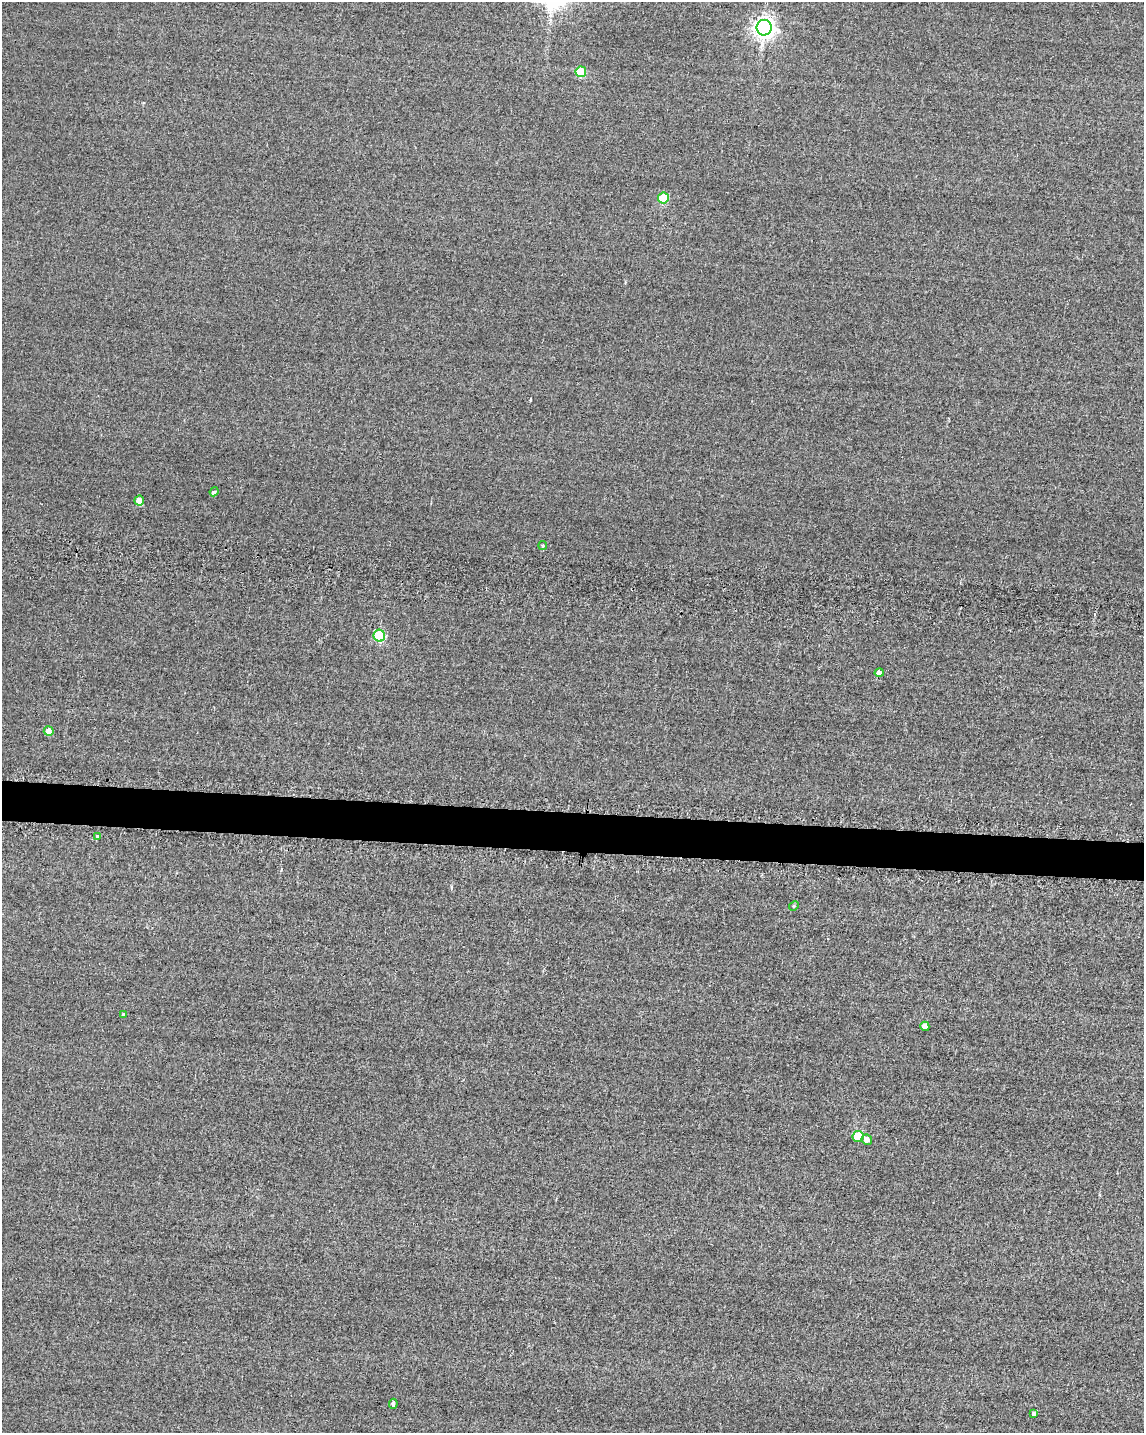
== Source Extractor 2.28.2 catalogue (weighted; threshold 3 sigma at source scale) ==
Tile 7 of 4 x 3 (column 3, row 2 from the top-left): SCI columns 2309-3450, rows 1677-3107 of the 4849 x 4881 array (HDU 1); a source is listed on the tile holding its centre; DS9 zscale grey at full resolution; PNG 1146 x 1435 px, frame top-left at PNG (2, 2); each listed source drawn as its Kron ellipse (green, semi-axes under 4 px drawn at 4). Shown black and unused: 3% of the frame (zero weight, under 2 of 3 exposures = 12% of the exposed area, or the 3 px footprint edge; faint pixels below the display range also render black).
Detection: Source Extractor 2.28.2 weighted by HDU 2 'WHT'; one run over the whole footprint, this tile lists its part. Background -0.229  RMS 3.4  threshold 15.2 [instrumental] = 3 sigma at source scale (4.5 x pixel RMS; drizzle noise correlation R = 1.50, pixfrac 1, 0.05/0.05 arcsec/px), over >= 5 px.
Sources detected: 17; all 17 listed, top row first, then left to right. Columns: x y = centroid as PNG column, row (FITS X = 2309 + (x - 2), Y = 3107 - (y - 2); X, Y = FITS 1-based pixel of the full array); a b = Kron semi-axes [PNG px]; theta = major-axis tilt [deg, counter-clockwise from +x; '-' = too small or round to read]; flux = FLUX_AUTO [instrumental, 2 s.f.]
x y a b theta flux
764 28 8 7 - 220000
581 72 5 5 - 12000
663 198 5 5 - 13000
214 492 5 4 - 870
139 501 5 5 - 4600
543 545 4 4 - 500
379 636 6 5 - 29000
879 673 4 4 - 2400
49 731 5 5 - 3100
98 836 3 3 - 2500
794 906 5 4 - 390
124 1014 4 4 - 950
925 1026 5 4 - 2800
858 1136 5 5 - 16000
867 1140 5 5 - 2000
393 1404 5 4 - 780
1034 1414 4 3 - 830